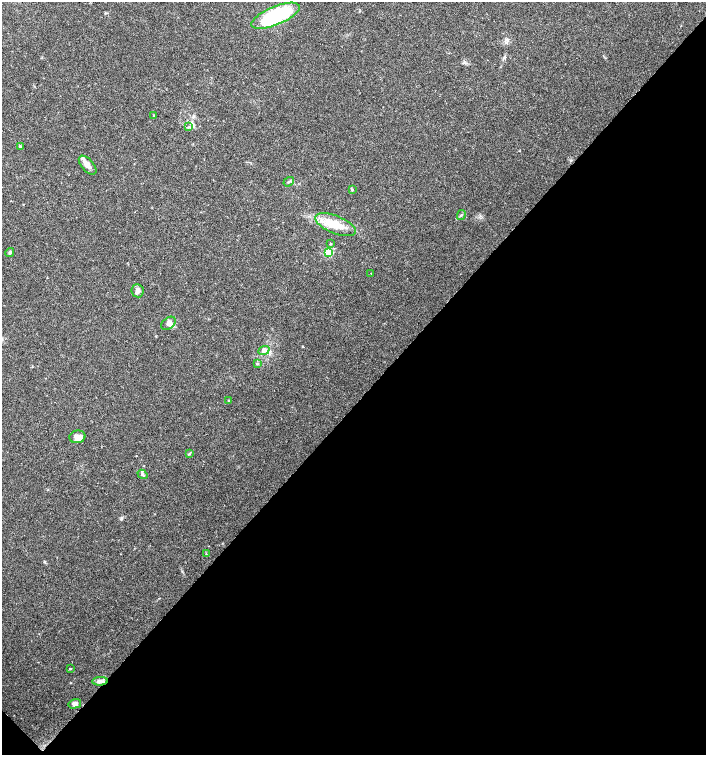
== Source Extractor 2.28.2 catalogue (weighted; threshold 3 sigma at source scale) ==
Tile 15 of 4 x 4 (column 3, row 4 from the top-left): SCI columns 2977-4384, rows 4-1508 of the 6020 x 6026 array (HDU 1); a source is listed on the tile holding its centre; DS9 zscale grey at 2 x 2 block average (1 PNG px = mean of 2 x 2 image px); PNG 708 x 757 px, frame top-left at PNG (2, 2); each listed source drawn as its Kron ellipse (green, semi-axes under 4 px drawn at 4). Shown black and unused: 47% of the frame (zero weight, under 3 of 4 exposures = <1% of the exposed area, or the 3 px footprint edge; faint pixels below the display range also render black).
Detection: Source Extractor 2.28.2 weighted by HDU 2 'WHT'; one run over the whole footprint, this tile lists its part. Background 0.0333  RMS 0.0033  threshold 0.0149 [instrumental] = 3 sigma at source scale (4.5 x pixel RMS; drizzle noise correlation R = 1.50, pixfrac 1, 0.0396/0.0396 arcsec/px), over >= 5 px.
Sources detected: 27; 2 inside a brighter listed object's ellipse — not listed separately; the other 25 listed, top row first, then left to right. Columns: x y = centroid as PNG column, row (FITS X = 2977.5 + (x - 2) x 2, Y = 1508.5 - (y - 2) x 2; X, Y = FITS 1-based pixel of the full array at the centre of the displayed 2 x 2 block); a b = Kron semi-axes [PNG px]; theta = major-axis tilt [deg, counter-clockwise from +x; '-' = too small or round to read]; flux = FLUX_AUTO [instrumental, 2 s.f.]
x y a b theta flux
275 16 26 9 23 94
154 115 2 2 - 0.46
188 127 3 2 - 0.67
20 147 4 3 - 1.2
88 165 11 6 -48 5.4
289 182 6 3 37 1
352 190 3 3 - 0.95
461 215 5 2 - 0.65
335 225 21 9 -21 15
330 244 2 2 - 0.75
10 252 4 3 - 1.2
328 252 3 3 - 33
371 273 2 2 - 0.34
138 291 7 6 - 3.1
169 323 8 5 38 3
264 350 6 4 23 2.2
257 364 4 3 - 0.94
229 400 3 2 - 0.42
77 437 8 6 13 7.2
189 454 4 2 - 0.74
142 474 5 4 - 1.4
206 554 3 2 - 0.54
70 669 3 2 - 0.59
100 681 8 4 2 3.3
75 704 6 4 15 2.9
Overlapping masked pixels (flux is a lower limit): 1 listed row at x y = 100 681
Diffuse or blended objects may show on this block-average render without a row.